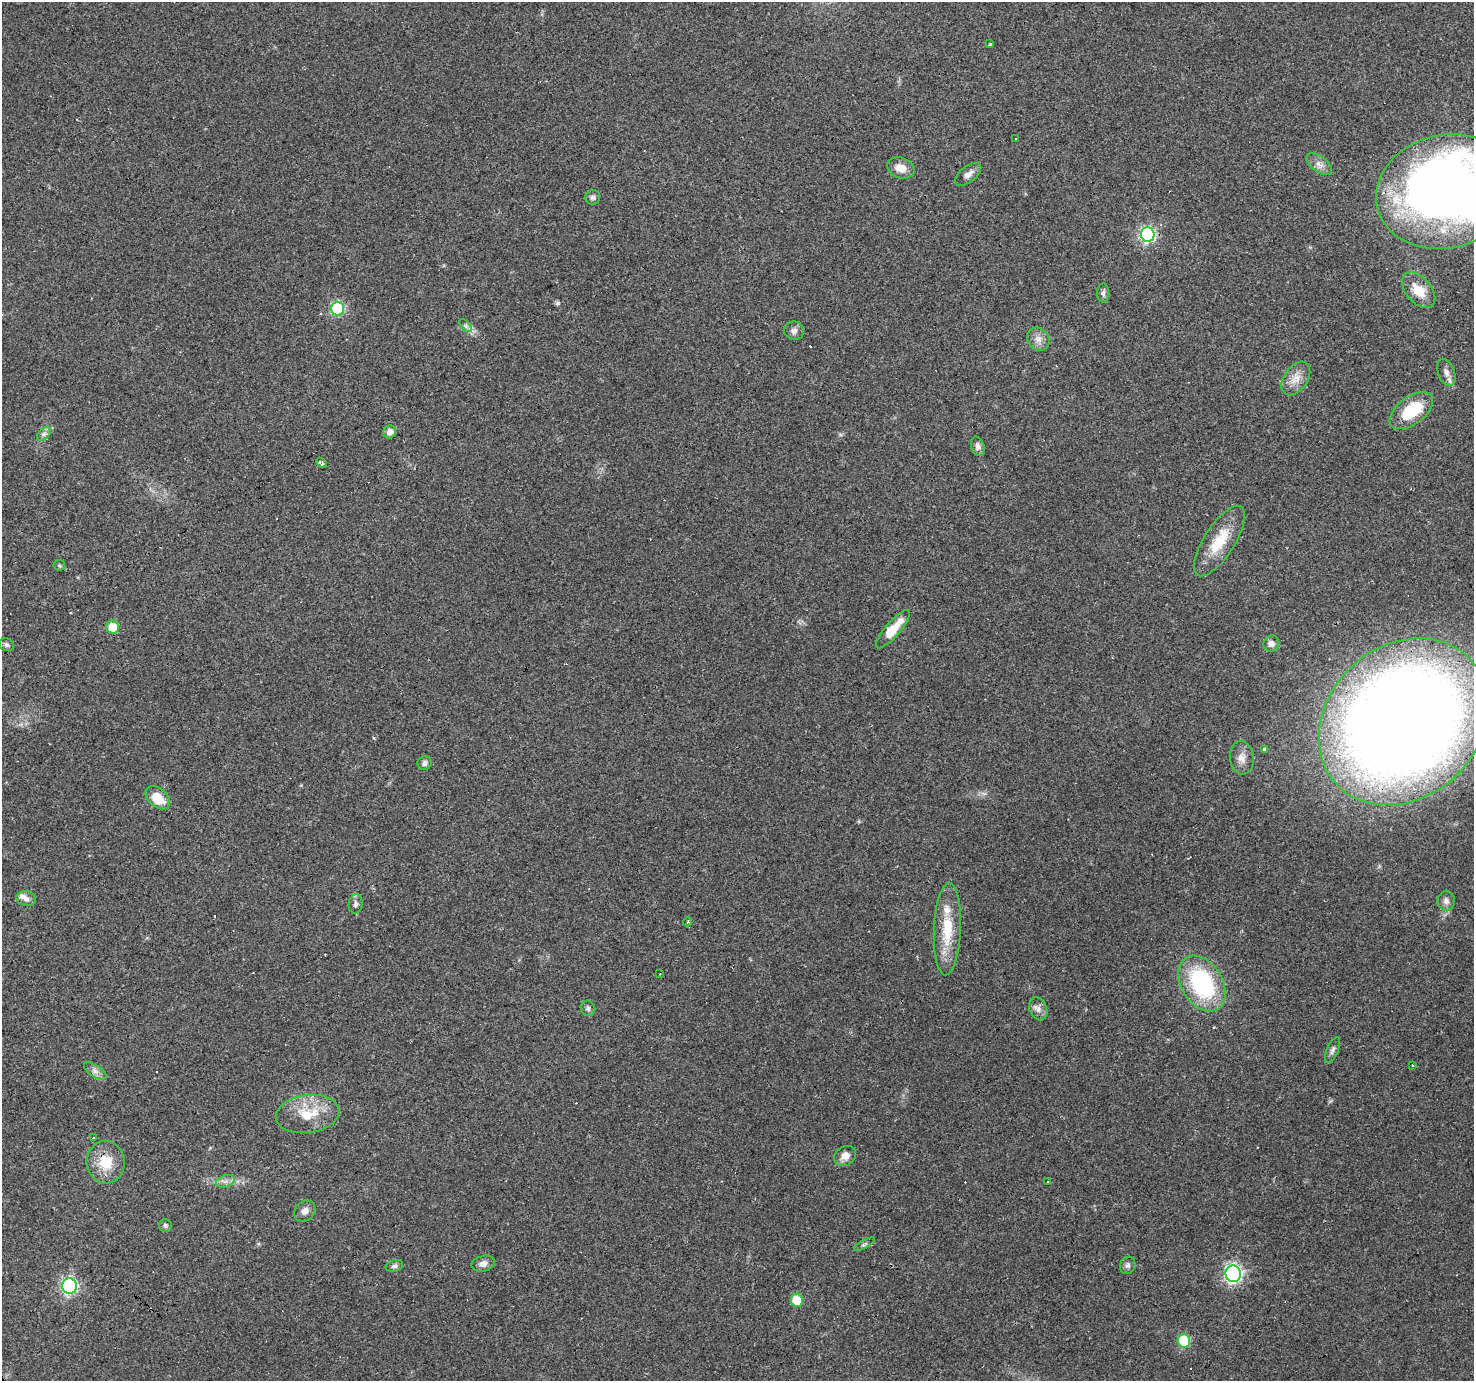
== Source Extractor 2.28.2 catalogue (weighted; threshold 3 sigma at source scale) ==
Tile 7 of 4 x 4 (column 3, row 2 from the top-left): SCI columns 2947-4418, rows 2934-4312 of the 5891 x 5804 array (HDU 1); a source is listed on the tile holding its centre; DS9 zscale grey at full resolution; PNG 1476 x 1383 px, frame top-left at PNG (2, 2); each listed source drawn as its Kron ellipse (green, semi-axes under 4 px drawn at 4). Shown black and unused: <1% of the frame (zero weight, under 2 of 3 exposures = <1% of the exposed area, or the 3 px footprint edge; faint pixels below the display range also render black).
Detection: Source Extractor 2.28.2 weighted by HDU 2 'WHT'; one run over the whole footprint, this tile lists its part. Background 0.0956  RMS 0.0068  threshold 0.0306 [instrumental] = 3 sigma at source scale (4.5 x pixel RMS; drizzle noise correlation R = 1.50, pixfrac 1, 0.0396/0.0396 arcsec/px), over >= 5 px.
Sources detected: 74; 12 cosmic-ray / hot-pixel residue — neither listed nor drawn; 2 inside a brighter listed object's ellipse — not listed separately; the other 60 listed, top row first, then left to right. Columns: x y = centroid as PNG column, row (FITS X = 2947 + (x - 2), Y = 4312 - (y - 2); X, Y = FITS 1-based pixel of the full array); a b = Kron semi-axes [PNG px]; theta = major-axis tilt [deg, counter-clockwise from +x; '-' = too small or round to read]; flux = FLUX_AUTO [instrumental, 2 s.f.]
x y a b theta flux
989 44 3 3 - 7.3
1015 138 3 3 - 1.3
1319 164 15 7 -38 4.3
901 168 14 10 -19 7.5
968 174 15 8 37 4.1
1446 191 70 56 14 690
593 197 7 7 - 1.8
1148 235 7 7 - 150
1419 290 21 12 -49 13
1103 293 9 6 89 1.8
337 309 7 6 - 77
465 326 8 4 -46 1.7
794 331 10 9 - 3
1038 339 12 10 -52 5.1
1446 372 14 8 -70 4
1296 378 19 12 55 8
1411 411 25 14 37 29
390 432 6 6 - 4.4
44 434 8 5 45 2.2
978 446 10 6 -71 2.8
322 463 6 3 -43 4.1
1219 541 40 15 58 23
59 565 6 5 - 1
112 627 7 6 - 12
893 629 24 7 49 16
1271 643 8 7 - 4.2
7 645 8 6 -30 1.6
1403 722 91 76 43 1500
1265 750 3 3 - 16
1242 758 17 12 -83 6.3
424 763 7 6 - 2.2
158 798 14 9 -41 13
26 899 10 7 -18 3.2
1446 901 10 8 -90 3
356 904 10 6 81 2.3
687 922 4 3 - 0.69
947 929 46 13 88 26
660 974 3 2 - 0.88
1202 984 30 20 -58 80
588 1008 8 7 - 2
1038 1009 12 8 -67 3.9
1332 1050 14 5 66 2.5
1412 1065 3 2 - 0.71
95 1071 13 6 -33 3.2
308 1114 32 19 8 23
93 1138 3 3 - 5.8
845 1156 12 9 32 5.5
106 1162 21 19 -86 18
225 1181 10 6 19 3
1048 1182 4 3 - 0.71
305 1211 11 9 46 4.1
165 1226 6 6 - 1.6
864 1244 12 3 28 1.3
483 1264 12 7 15 3.7
1128 1265 9 7 64 2.2
394 1266 9 5 16 2
1233 1274 8 7 - 210
70 1286 8 7 - 150
797 1300 6 6 - 22
1184 1341 7 6 - 47
Overlapping masked pixels (flux is a lower limit): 3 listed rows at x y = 1446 191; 1148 235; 1403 722
Isophote crosses this tile's border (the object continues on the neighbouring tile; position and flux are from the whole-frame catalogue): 1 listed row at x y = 1446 191